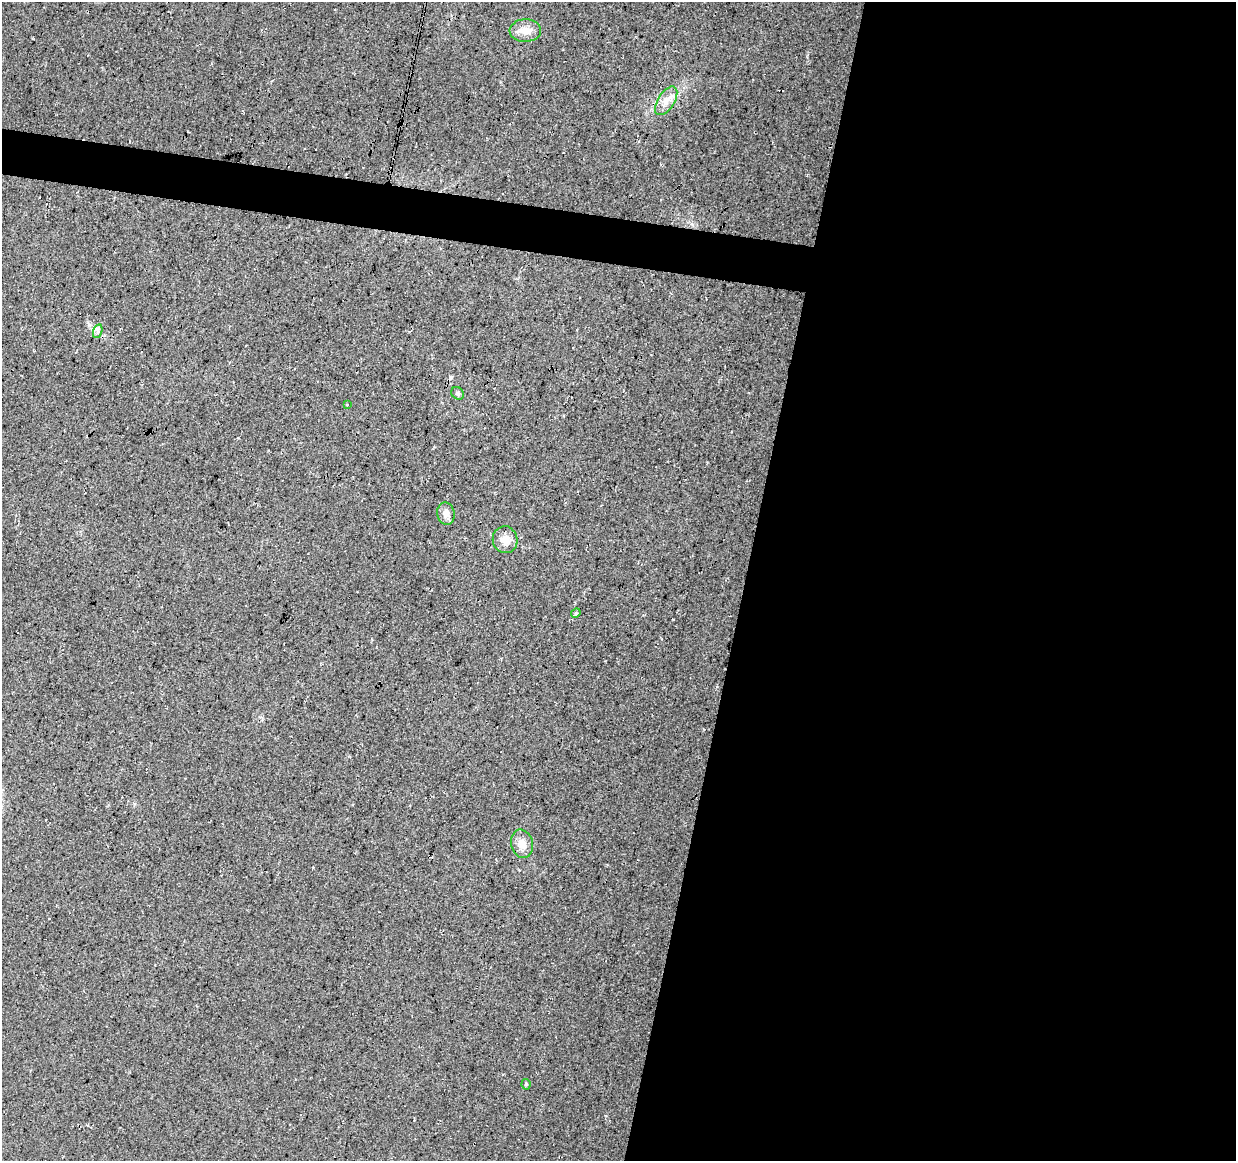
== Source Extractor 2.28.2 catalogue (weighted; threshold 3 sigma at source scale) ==
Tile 12 of 4 x 4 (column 4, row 3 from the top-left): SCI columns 3702-4935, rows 1385-2543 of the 4944 x 5147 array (HDU 1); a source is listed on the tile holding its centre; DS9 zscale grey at full resolution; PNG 1238 x 1163 px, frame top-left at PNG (2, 2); each listed source drawn as its Kron ellipse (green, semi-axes under 4 px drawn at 4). Shown black and unused: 42% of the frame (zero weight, under 3 of 4 exposures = <1% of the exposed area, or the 3 px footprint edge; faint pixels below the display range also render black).
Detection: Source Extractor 2.28.2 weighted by HDU 2 'WHT'; one run over the whole footprint, this tile lists its part. Background 0.0376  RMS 0.01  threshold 0.0463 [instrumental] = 3 sigma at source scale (4.5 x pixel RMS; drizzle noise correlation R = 1.50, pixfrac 1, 0.0396/0.0396 arcsec/px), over >= 5 px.
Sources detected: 10; all 10 listed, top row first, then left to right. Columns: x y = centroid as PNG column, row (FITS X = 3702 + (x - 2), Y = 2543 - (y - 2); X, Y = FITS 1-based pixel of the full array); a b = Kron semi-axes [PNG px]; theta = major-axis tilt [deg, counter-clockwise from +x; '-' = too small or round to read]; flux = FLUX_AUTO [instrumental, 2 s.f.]
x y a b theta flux
525 31 15 11 2 11
666 101 16 8 57 8.9
98 331 7 4 72 2.2
458 393 7 5 -47 2.3
347 405 3 3 - 2.6
446 514 11 8 -78 6.4
505 540 13 12 - 10
576 613 5 4 - 1.3
522 844 14 10 -76 9.6
526 1084 5 4 - 1.6
Unlisted compact peaks at least as high as the median listed source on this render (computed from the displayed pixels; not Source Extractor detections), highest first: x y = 673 619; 89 325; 313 868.